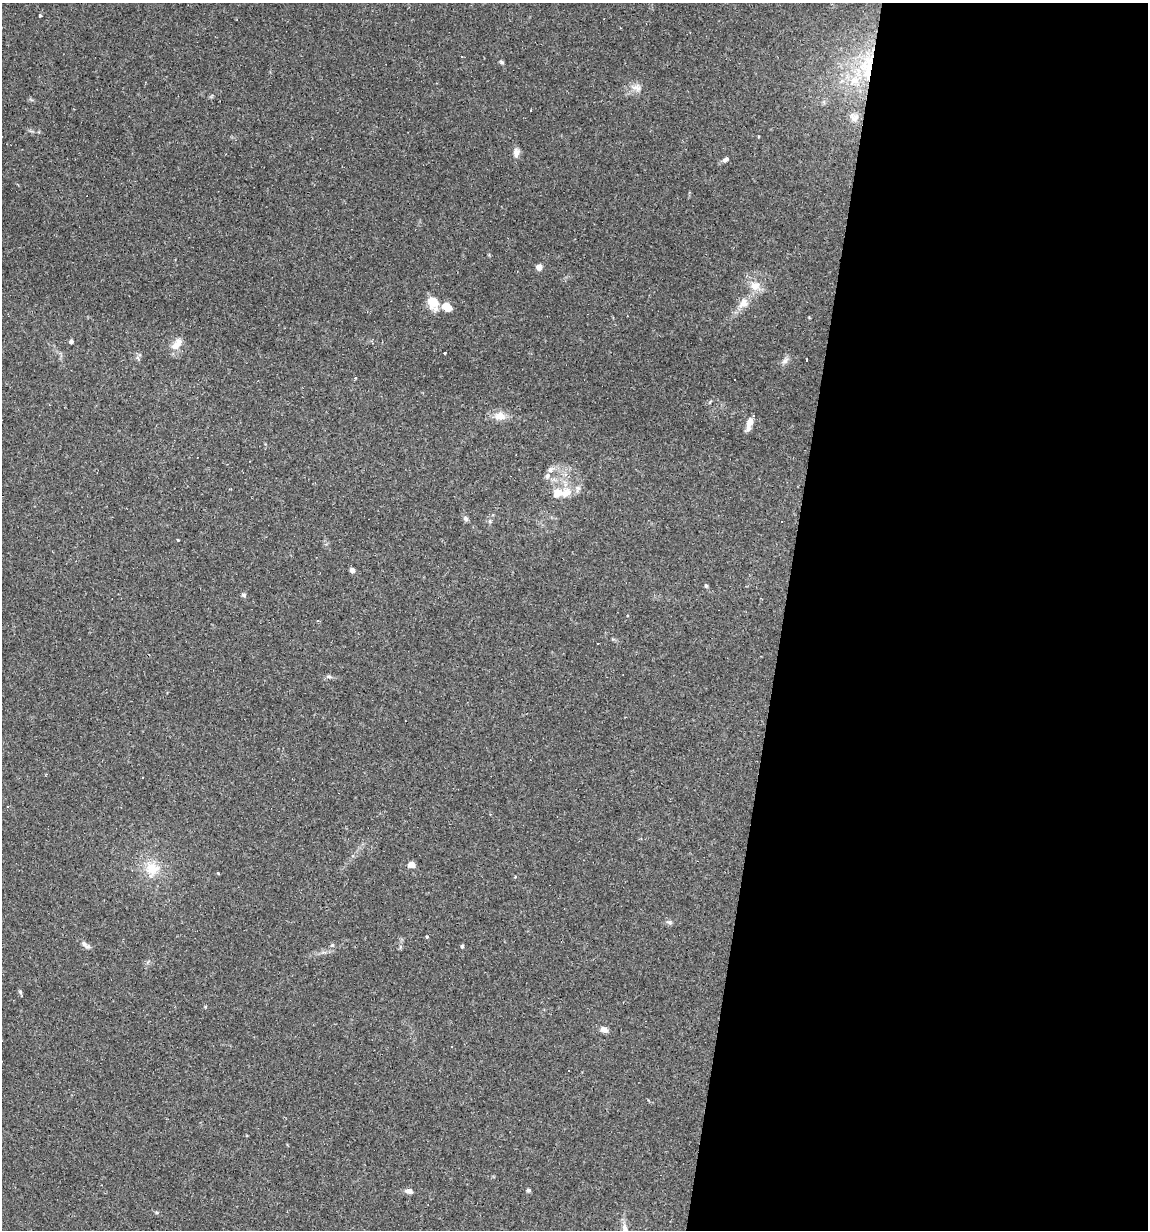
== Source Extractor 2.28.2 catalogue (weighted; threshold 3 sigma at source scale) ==
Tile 12 of 4 x 4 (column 4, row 3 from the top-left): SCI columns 3674-4819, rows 1229-2456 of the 4935 x 4911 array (HDU 1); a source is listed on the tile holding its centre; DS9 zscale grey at full resolution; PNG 1150 x 1232 px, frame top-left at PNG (2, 3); no overlay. Shown black and unused: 32% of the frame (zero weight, under 2 of 3 exposures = <1% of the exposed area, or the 3 px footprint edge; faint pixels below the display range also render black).
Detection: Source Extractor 2.28.2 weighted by HDU 2 'WHT'; one run over the whole footprint, this tile lists its part. Background 0.0551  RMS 0.0043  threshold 0.0196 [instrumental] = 3 sigma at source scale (4.5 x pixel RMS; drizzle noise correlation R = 1.50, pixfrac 1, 0.05/0.05 arcsec/px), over >= 5 px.
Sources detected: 56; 6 cosmic-ray / hot-pixel residue — not listed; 3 inside a brighter listed object's ellipse — not listed separately; the other 47 listed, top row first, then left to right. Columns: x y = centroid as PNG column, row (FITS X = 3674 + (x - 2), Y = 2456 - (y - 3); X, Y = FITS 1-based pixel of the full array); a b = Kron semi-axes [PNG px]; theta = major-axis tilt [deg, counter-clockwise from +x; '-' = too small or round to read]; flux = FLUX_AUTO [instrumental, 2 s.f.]
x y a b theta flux
40 15 3 3 - 0.74
462 57 2 2 - 0.35
501 62 6 4 -28 0.66
868 66 29 26 85 28
636 87 14 9 0 3
854 118 13 11 6 3
758 136 3 2 - 0.41
516 152 11 8 84 2.3
726 160 8 5 19 1.3
539 267 4 4 - 4.7
755 286 13 11 -24 4.8
433 302 15 11 -64 7.3
743 303 13 11 54 3.8
447 307 10 8 -39 5
71 341 4 4 - 1.3
177 344 18 8 50 4.5
444 353 3 2 - 0.47
138 358 7 4 -47 0.88
807 360 3 2 - 0.53
785 361 10 6 43 1.7
735 379 3 3 - 0.8
500 416 15 11 -13 4.3
749 423 15 7 75 3.6
547 476 9 7 66 1.7
565 493 17 11 27 5.8
465 518 6 6 - 1
490 521 6 4 73 0.66
352 570 6 5 - 1.6
706 586 5 4 - 0.6
243 595 6 5 - 0.82
318 621 3 3 - 1
329 676 7 4 -1 0.81
7 807 3 3 - 1
411 865 5 4 - 5.1
152 868 20 18 -4 9.6
218 873 3 2 - 0.6
669 922 9 5 -16 1
427 937 3 3 - 0.66
84 944 11 6 -46 1.6
332 945 6 4 42 0.58
462 946 4 4 - 0.72
20 992 6 4 -49 0.63
604 1030 8 6 -24 2.6
568 1070 3 3 - 1.4
528 1190 5 4 - 0.82
409 1191 10 6 -10 1.8
624 1229 19 8 -87 3.6
Overlapping masked pixels (flux is a lower limit): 1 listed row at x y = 868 66
Isophote crosses this tile's border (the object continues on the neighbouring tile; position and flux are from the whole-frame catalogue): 1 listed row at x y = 624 1229